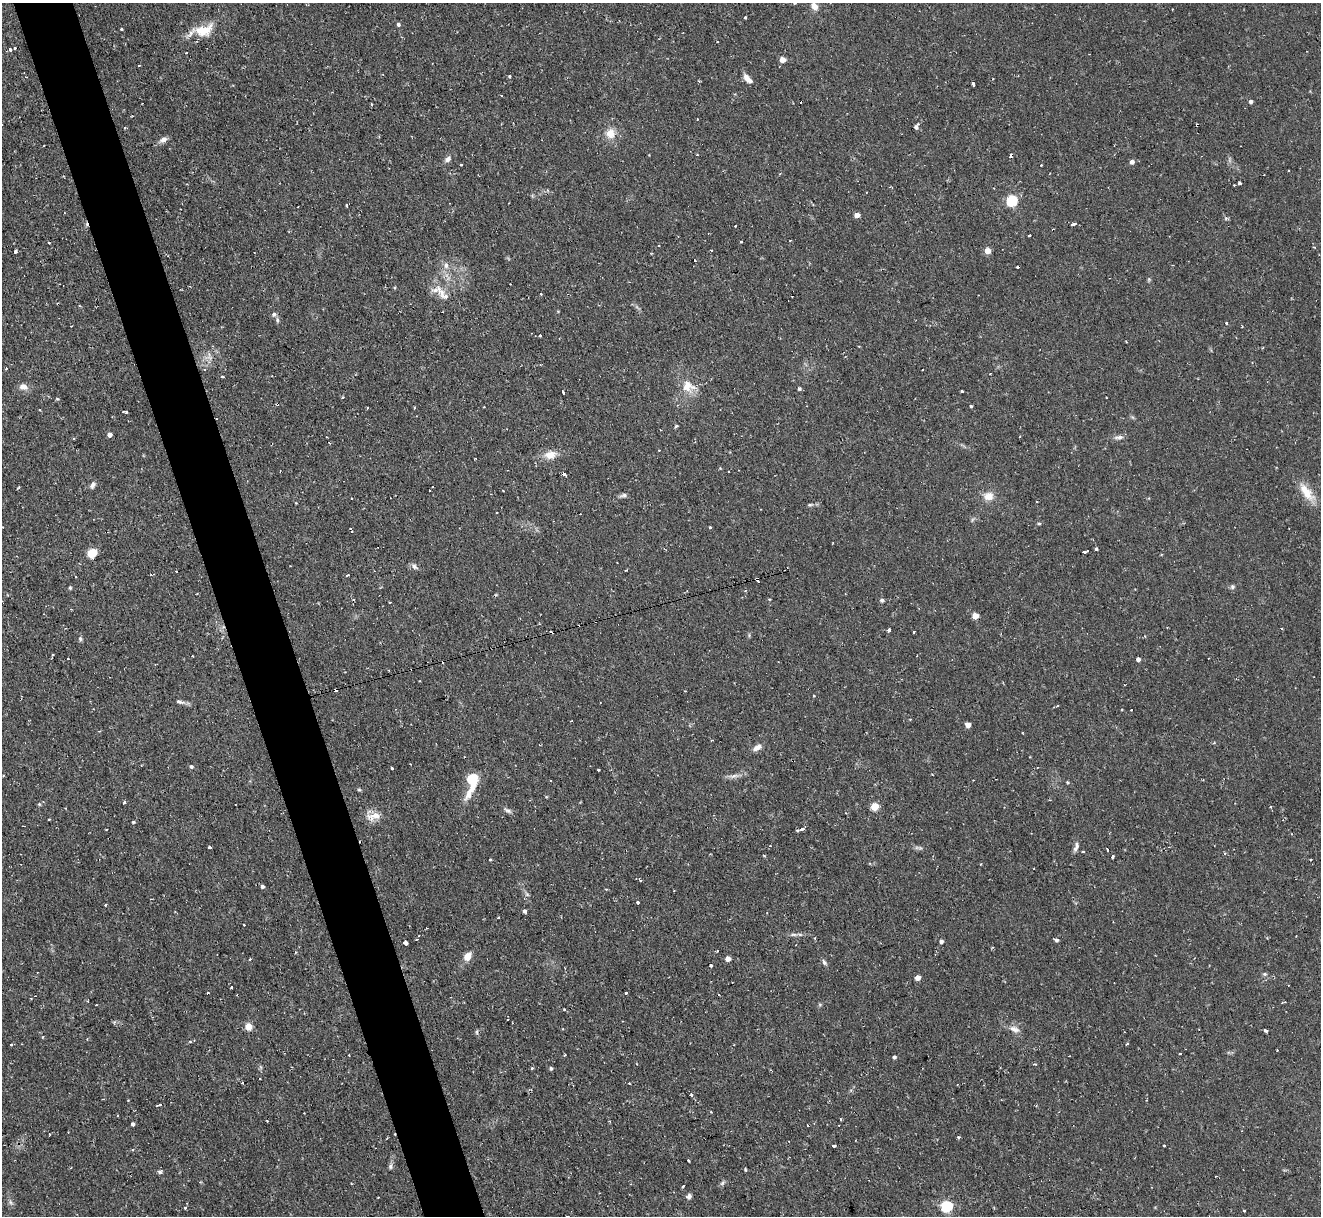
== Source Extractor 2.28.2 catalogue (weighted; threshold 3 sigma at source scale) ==
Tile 11 of 4 x 4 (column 3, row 3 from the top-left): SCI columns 2641-3959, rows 1353-2566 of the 5279 x 5261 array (HDU 1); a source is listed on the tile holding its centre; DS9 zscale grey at full resolution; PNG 1323 x 1218 px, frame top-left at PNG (2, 3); no overlay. Shown black and unused: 5% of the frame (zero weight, under 2 of 3 exposures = <1% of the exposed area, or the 3 px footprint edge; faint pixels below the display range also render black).
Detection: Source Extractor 2.28.2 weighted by HDU 2 'WHT'; one run over the whole footprint, this tile lists its part. Background 0.126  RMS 0.0071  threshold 0.0318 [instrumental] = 3 sigma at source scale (4.5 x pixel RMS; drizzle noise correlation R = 1.50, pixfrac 1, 0.05/0.05 arcsec/px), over >= 5 px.
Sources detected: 226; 34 cosmic-ray / hot-pixel residue — not listed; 2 inside a brighter listed object's ellipse — not listed separately; the other 190 listed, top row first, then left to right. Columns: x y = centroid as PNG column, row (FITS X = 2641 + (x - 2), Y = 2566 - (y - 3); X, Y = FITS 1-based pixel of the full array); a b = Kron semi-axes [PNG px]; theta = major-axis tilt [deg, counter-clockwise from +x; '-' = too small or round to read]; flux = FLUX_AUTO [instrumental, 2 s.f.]
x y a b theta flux
814 6 9 7 -58 5.5
745 17 3 2 - 0.82
398 24 4 4 - 1.5
121 29 3 3 - 1.4
203 30 26 14 17 17
15 48 3 3 - 3.8
10 50 4 3 - 1.9
186 53 3 2 - 0.56
782 59 6 5 - 5
139 65 3 2 - 0.75
509 76 4 3 - 0.77
747 79 13 6 -48 4.6
973 84 3 3 - 4.2
501 96 3 2 - 0.8
1251 101 4 4 - 2
801 102 2 2 - 0.4
371 104 3 3 - 1.1
697 119 3 2 - 0.57
1197 125 3 2 - 0.93
916 126 8 6 61 2.1
610 133 13 11 -86 8.2
163 139 9 6 30 3.5
697 155 3 2 - 0.64
448 159 8 6 51 2.8
1132 162 5 5 - 2.5
461 165 3 2 - 0.9
1288 171 2 2 - 0.55
1239 183 3 3 - 11
866 192 3 2 - 0.57
1012 200 5 5 - 61
347 205 3 3 - 2.9
857 215 4 4 - 5.7
1073 224 5 3 - 3.5
735 226 3 2 - 0.77
1029 235 3 3 - 3.1
790 240 3 2 - 0.62
658 246 3 2 - 0.89
15 251 4 3 - 1.9
987 251 4 4 - 10
446 265 10 6 -89 3.3
441 292 16 9 -73 6.3
541 294 3 3 - 1.4
274 314 7 5 59 1.5
277 320 8 4 -82 1.3
1226 323 3 3 - 1.6
540 335 3 3 - 1.2
1126 342 3 2 - 0.56
1262 348 3 2 - 0.63
209 356 12 5 -80 3
6 369 4 3 - 0.54
222 376 3 3 - 1.1
688 386 18 15 -18 11
23 387 12 8 -12 4.2
799 389 4 4 - 1.2
962 391 3 3 - 1.3
563 392 3 3 - 2.9
343 397 4 3 - 0.68
1106 398 3 2 - 0.81
57 399 5 3 - 0.62
277 404 3 3 - 1.1
971 406 3 3 - 0.93
39 409 3 2 - 0.79
125 412 5 3 - 1.5
676 426 5 4 - 0.98
109 435 4 4 - 4
1119 437 14 5 6 2.7
659 450 3 2 - 0.71
550 455 13 9 11 8.2
565 475 3 3 - 3.4
93 485 9 6 68 2.2
429 490 2 2 - 0.64
1306 492 28 10 -55 13
624 495 10 5 9 1.9
989 496 12 10 3 7.1
352 498 3 2 - 0.51
1036 501 3 2 - 0.65
810 504 8 4 8 1.2
496 512 3 2 - 1.1
1039 523 5 3 - 0.78
710 528 3 3 - 3.8
351 530 6 2 -64 1.1
1096 549 3 3 - 2.8
1084 552 6 3 14 2.9
92 553 10 8 47 9.8
414 566 8 6 -50 2.2
626 570 3 3 - 1.1
347 575 3 2 - 1.4
1232 587 7 6 - 1.6
70 588 4 4 - 0.8
769 599 4 3 - 0.52
882 600 5 5 - 1.6
975 616 4 4 - 12
1282 628 3 2 - 1
889 629 3 3 - 9.7
914 631 3 3 - 1.6
80 639 6 5 - 1.3
1138 659 4 4 - 2.8
685 691 3 2 - 0.73
180 702 13 5 -14 2.5
968 725 4 4 - 5.8
757 747 12 6 31 4
191 767 5 5 - 1.4
392 768 3 3 - 2.7
598 770 2 2 - 0.67
734 776 16 5 7 3.5
472 781 24 9 78 27
1067 782 4 3 - 0.69
359 790 6 4 -1 0.93
124 803 3 3 - 4.9
39 804 5 4 - 0.73
875 806 5 5 - 23
508 811 11 5 -29 2
373 816 21 12 3 8
49 819 3 2 - 0.69
133 822 3 3 - 0.93
802 829 4 3 - 4
106 830 3 2 - 0.63
797 831 3 2 - 1
209 847 3 3 - 2.3
1076 847 14 5 71 2.6
1107 850 3 3 - 1.7
1083 852 3 3 - 1.7
1112 857 3 3 - 1.9
490 860 3 3 - 1.1
640 880 3 3 - 1.1
262 886 4 4 - 2
606 889 3 2 - 0.88
527 894 7 5 -45 1.5
637 902 3 3 - 1.6
105 905 3 2 - 0.74
525 911 3 3 - 6.9
498 918 2 2 - 0.7
793 934 10 4 0 2
417 939 4 3 - 0.8
1056 940 5 4 - 1.8
941 941 4 3 - 2.2
406 943 4 3 - 8
467 956 10 7 56 6.3
250 959 4 3 - 1
728 959 4 4 - 5.5
824 962 8 5 -61 1.7
711 965 3 3 - 2.1
1265 974 5 5 - 1.1
917 977 4 4 - 6.5
231 987 3 3 - 1.3
626 993 3 3 - 8
719 995 3 2 - 0.99
1285 1002 3 3 - 0.84
96 1005 2 2 - 0.52
564 1009 3 2 - 0.86
248 1026 9 8 - 4.9
1014 1029 15 8 -20 4.4
1266 1031 4 3 - 4
477 1032 6 4 -73 0.98
43 1037 4 3 - 0.6
190 1042 5 3 - 0.75
11 1045 3 3 - 1.2
1180 1053 3 2 - 1.1
565 1055 3 2 - 0.67
894 1057 4 4 - 1.5
532 1068 3 3 - 1.1
551 1068 4 4 - 1.2
243 1083 3 3 - 2.2
629 1083 3 2 - 0.51
691 1095 3 3 - 1.3
128 1100 3 2 - 0.45
159 1105 5 3 - 3.6
117 1116 3 2 - 0.55
841 1119 3 2 - 1.3
267 1121 3 3 - 0.98
133 1124 4 3 - 1.9
807 1125 2 2 - 0.62
49 1134 3 2 - 0.82
958 1137 3 3 - 1.2
834 1145 3 3 - 3.9
1164 1145 3 2 - 0.88
688 1160 3 3 - 1.7
390 1166 8 5 81 1.7
745 1170 5 3 - 0.79
160 1172 6 4 -14 1.4
1215 1176 3 2 - 0.51
351 1183 3 2 - 0.73
722 1183 7 5 46 1.5
683 1186 3 2 - 1.1
689 1196 7 6 - 2
10 1202 7 4 -71 1.5
946 1206 5 5 - 78
185 1208 3 3 - 1.1
1244 1210 3 2 - 1.2
567 1216 3 2 - 0.58
Overlapping masked pixels (flux is a lower limit): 2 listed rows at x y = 1197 125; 277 404
Isophote crosses this tile's border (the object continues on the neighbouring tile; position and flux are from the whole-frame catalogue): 2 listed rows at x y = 814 6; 567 1216